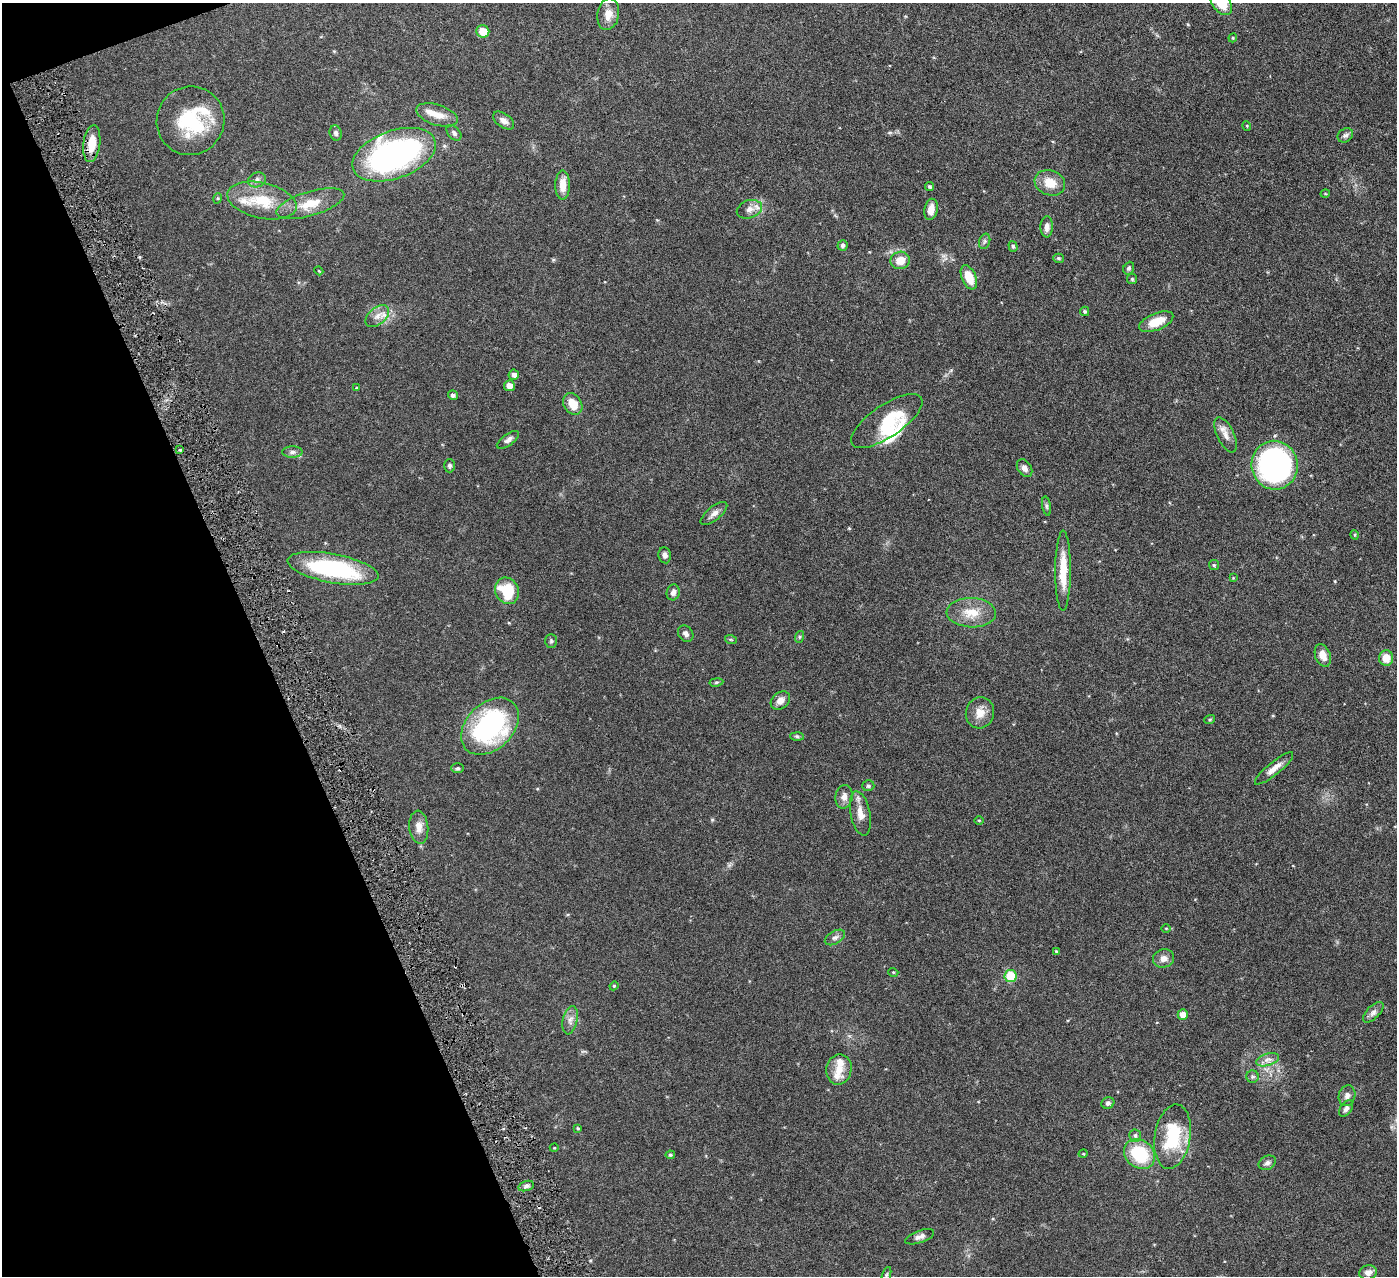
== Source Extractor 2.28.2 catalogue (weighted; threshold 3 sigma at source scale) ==
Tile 5 of 4 x 4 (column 1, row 2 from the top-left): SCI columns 6-1400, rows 2711-3984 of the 5591 x 5550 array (HDU 1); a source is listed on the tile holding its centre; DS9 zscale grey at full resolution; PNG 1399 x 1278 px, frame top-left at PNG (2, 3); each listed source drawn as its Kron ellipse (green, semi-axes under 4 px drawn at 4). Shown black and unused: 19% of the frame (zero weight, under 3 of 6 exposures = <1% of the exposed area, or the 3 px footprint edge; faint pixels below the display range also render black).
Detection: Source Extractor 2.28.2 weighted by HDU 2 'WHT'; one run over the whole footprint, this tile lists its part. Background 0.139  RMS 0.0046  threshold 0.0188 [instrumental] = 3 sigma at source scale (4.09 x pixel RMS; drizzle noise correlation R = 1.36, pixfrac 0.8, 0.05/0.05 arcsec/px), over >= 5 px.
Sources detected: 115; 1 cosmic-ray / hot-pixel residue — neither listed nor drawn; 7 inside a brighter listed object's ellipse — not listed separately; the other 107 listed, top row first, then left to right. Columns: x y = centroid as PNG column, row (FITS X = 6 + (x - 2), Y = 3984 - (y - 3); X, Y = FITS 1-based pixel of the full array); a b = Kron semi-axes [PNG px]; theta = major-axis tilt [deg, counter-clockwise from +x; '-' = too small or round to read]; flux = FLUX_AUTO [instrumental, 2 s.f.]
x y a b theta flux
1221 3 13 8 -51 8.9
608 14 16 11 80 4.4
483 31 6 6 - 7
1233 38 4 4 - 0.46
437 115 21 10 -18 5.4
190 121 34 33 - 27
504 121 12 7 -36 2.2
1247 126 5 3 - 0.33
336 133 7 6 - 1.1
454 133 9 6 -48 1.2
1345 135 8 6 33 1.2
92 144 18 8 83 7.3
394 155 43 24 20 110
257 180 9 7 18 1.5
1050 183 15 12 -20 6.8
563 185 15 7 90 5
930 187 5 4 - 0.69
1325 194 5 3 - 0.38
218 198 5 3 - 0.45
262 200 35 17 -13 15
310 204 35 12 17 9.1
749 209 13 9 17 2.8
931 209 11 6 79 3.8
1047 227 10 6 87 2.2
985 241 8 5 73 0.91
843 245 5 5 - 0.95
1013 246 5 4 - 0.73
1059 258 5 4 - 0.66
900 260 10 8 19 5.2
1129 268 6 5 - 0.81
319 271 4 3 - 0.34
969 277 13 7 -67 7.4
1132 279 5 5 - 0.53
1085 311 5 4 - 0.67
377 316 13 8 40 3.1
1156 322 18 8 22 7.6
514 375 5 5 - 1.4
509 386 5 5 - 2.8
356 388 4 2 - 0.26
453 395 5 4 - 1.1
573 404 11 8 -58 6.2
887 421 42 16 34 13
1226 435 19 8 -65 3.3
508 440 13 5 36 1.6
180 450 4 3 - 0.47
292 452 10 6 0 1.5
1275 465 24 23 - 110
450 466 6 5 - 0.94
1024 468 10 6 -56 2.1
1046 506 9 4 -79 0.91
714 514 16 7 39 2.4
1355 535 5 3 - 0.38
665 555 8 6 -80 1.6
1214 565 5 5 - 0.64
333 568 46 14 -10 47
1063 571 40 7 90 11
1233 578 4 4 - 0.33
507 591 14 11 -65 15
673 592 8 6 75 1.8
971 613 25 14 -2 8.1
686 634 9 7 -52 1.5
799 637 6 4 71 0.6
731 640 6 3 -19 0.49
551 641 7 5 -90 0.73
1323 655 12 7 -69 3.8
1386 658 7 7 - 5.5
716 682 7 3 9 0.55
780 701 10 8 39 2.9
980 713 16 14 76 4.7
1210 719 5 3 - 0.43
490 726 33 23 44 63
797 736 7 4 -2 0.65
458 768 6 5 - 0.7
1274 768 24 6 39 3.7
868 786 6 5 - 0.75
844 797 12 8 80 2.4
860 814 22 9 -78 4.5
979 820 5 3 - 0.37
419 827 16 9 -85 3.7
1166 928 4 3 - 0.31
835 937 11 6 30 1.5
1056 951 4 4 - 0.39
1164 958 11 9 16 2.6
893 972 5 3 - 0.36
1011 976 6 6 - 15
614 986 4 4 - 0.42
1373 1012 13 6 45 1.8
1183 1015 5 5 - 3.7
570 1020 14 7 78 2.5
1268 1060 12 6 17 2.2
839 1069 15 12 78 5.1
1252 1077 6 6 - 0.95
1347 1096 10 8 73 1.9
1108 1103 6 5 - 1.1
1346 1108 9 6 56 1.4
578 1128 4 3 - 0.41
1135 1135 6 6 - 0.96
1173 1137 32 18 81 22
554 1148 4 3 - 0.32
1083 1154 4 3 - 0.33
1140 1154 16 13 -38 20
670 1155 5 4 - 0.66
1267 1163 9 6 26 1.3
526 1186 8 5 16 1.4
920 1237 15 6 19 1.8
1368 1273 9 7 13 2.1
886 1275 8 3 71 0.62
Overlapping masked pixels (flux is a lower limit): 1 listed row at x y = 92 144
Isophote crosses this tile's border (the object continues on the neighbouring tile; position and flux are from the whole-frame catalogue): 1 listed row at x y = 1221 3